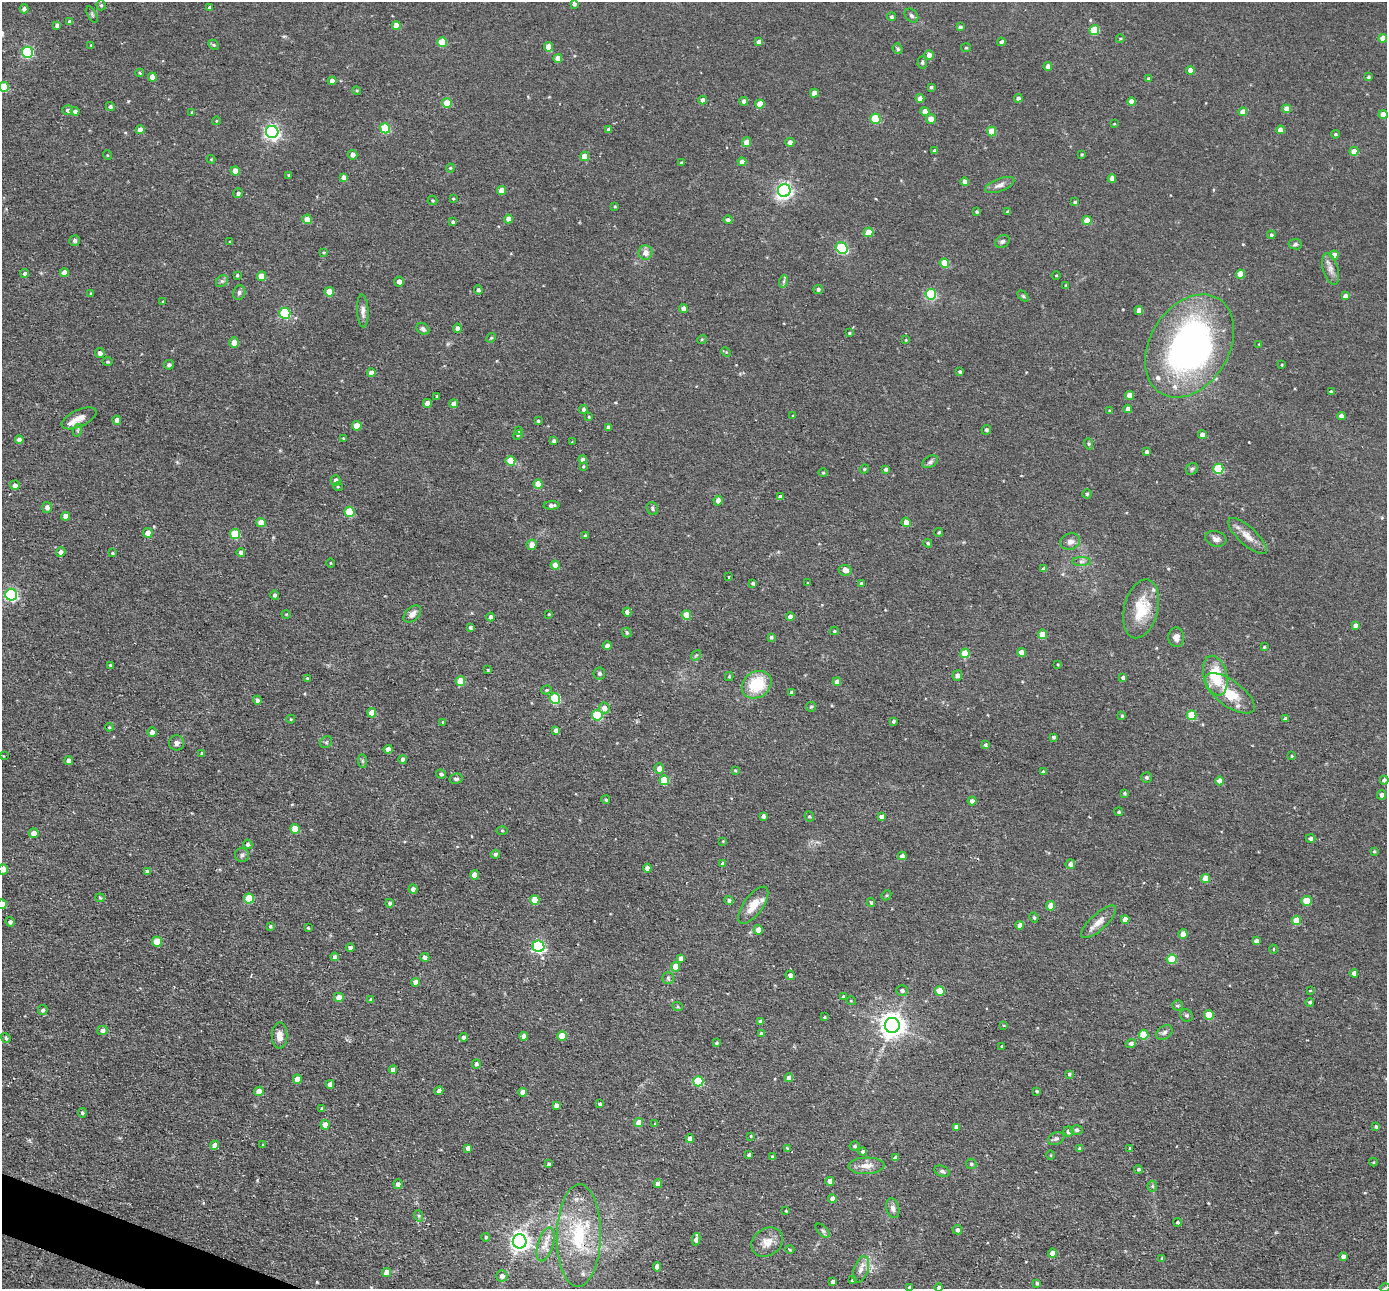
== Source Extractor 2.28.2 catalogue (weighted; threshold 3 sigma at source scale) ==
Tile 7 of 4 x 4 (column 3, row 2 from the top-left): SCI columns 2773-4157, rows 2712-3998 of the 5543 x 5555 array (HDU 1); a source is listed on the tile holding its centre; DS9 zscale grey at full resolution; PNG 1389 x 1291 px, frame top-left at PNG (2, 2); each listed source drawn as its Kron ellipse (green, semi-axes under 4 px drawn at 4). Shown black and unused: <1% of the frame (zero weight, under 2 of 3 exposures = <1% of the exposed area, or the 3 px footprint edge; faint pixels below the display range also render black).
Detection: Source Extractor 2.28.2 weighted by HDU 2 'WHT'; one run over the whole footprint, this tile lists its part. Background 0.0581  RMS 0.0075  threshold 0.0338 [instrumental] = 3 sigma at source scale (4.5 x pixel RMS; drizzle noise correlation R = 1.50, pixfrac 1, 0.05/0.05 arcsec/px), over >= 5 px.
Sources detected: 461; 1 cosmic-ray / hot-pixel residue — neither listed nor drawn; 7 inside a brighter listed object's ellipse — not listed separately; the other 453 listed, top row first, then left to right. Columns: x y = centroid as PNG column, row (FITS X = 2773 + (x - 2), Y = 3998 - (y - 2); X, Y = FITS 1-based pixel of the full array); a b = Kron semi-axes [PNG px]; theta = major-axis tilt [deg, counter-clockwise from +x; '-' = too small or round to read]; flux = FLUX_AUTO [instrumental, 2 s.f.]
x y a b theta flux
574 4 4 3 - 1.8
101 5 5 4 - 1.1
210 8 4 4 - 2.9
24 9 4 4 - 2.8
92 15 9 4 -64 1.2
911 16 8 6 -45 1.7
891 17 4 4 - 1.4
70 22 4 4 - 1.8
57 25 4 4 - 2.3
396 25 4 4 - 8.2
960 27 4 4 - 2
1094 30 5 5 - 31
1383 38 4 4 - 7.9
1120 39 4 3 - 0.6
442 42 5 5 - 20
759 42 4 4 - 3.2
1001 42 4 4 - 2
91 45 3 2 - 0.66
214 45 6 4 -43 1.1
548 47 5 4 - 8.6
966 48 5 4 - 1
898 49 5 4 - 1.4
27 52 5 5 - 70
929 55 5 4 - 4.6
558 58 4 4 - 6.5
922 62 6 4 87 1.4
1048 66 4 4 - 3.7
1190 70 4 4 - 6.7
140 73 4 4 - 0.83
152 77 4 4 - 7
1368 77 4 3 - 1
1148 79 4 3 - 2
332 81 4 4 - 4.2
4 87 5 5 - 26
931 87 4 3 - 1.3
357 90 4 4 - 0.89
814 93 4 4 - 6.6
920 98 4 4 - 5.5
1018 98 4 4 - 2.1
703 100 4 4 - 4.6
744 101 4 4 - 2.9
1132 101 4 4 - 7.5
447 103 5 5 - 20
760 104 4 4 - 11
110 107 4 4 - 1.6
1286 109 4 4 - 6.2
68 110 5 5 - 2.3
75 111 4 4 - 2.1
925 111 4 4 - 7.2
192 112 3 3 - 0.76
1243 112 4 4 - 7.6
1383 114 4 4 - 9.1
875 119 5 5 - 32
931 119 5 4 - 7
216 121 4 3 - 0.59
1114 124 3 2 - 0.6
385 128 5 5 - 33
140 130 4 4 - 4.6
609 130 4 3 - 2.6
1280 130 4 4 - 5.4
272 132 6 6 - 210
992 132 5 4 - 15
1335 134 4 3 - 1
746 142 5 4 - 8
790 142 4 4 - 3.8
934 151 3 3 - 1.9
1354 151 4 4 - 10
1082 154 3 3 - 0.86
107 155 5 3 - 0.67
353 155 5 4 - 3.7
585 156 5 4 - 13
211 159 4 4 - 0.63
681 162 4 3 - 0.63
742 162 4 4 - 6.2
450 168 4 4 - 0.75
235 171 4 4 - 7.8
289 175 4 3 - 0.74
343 177 4 4 - 3
1112 178 4 4 - 4.6
964 182 4 4 - 4.6
1000 185 15 6 21 4.2
501 190 4 4 - 9.5
784 190 6 6 - 210
238 193 5 4 - 1.5
453 199 3 3 - 0.79
432 200 5 5 - 1.1
1075 202 4 3 - 1.4
615 206 4 3 - 0.73
977 212 4 4 - 1
1008 212 4 3 - 2
307 219 4 4 - 9.8
508 219 4 4 - 5.5
728 220 4 4 - 2.2
1087 220 4 4 - 12
453 222 4 4 - 1.3
868 232 5 4 - 12
1271 235 4 4 - 1.3
75 241 5 5 - 2.2
230 242 3 3 - 1.1
1002 242 8 5 31 1.7
1295 244 6 5 - 1.6
842 248 6 5 - 69
324 252 3 3 - 0.75
645 253 7 7 - 5.5
1334 255 4 4 - 6.6
944 263 5 4 - 17
1331 269 16 7 -73 5
64 272 4 4 - 5.1
25 273 4 4 - 1.7
1240 274 4 4 - 13
237 275 4 3 - 1
1056 275 4 3 - 0.59
262 276 5 4 - 14
222 281 6 5 - 1.7
784 281 6 4 71 1.4
399 282 5 4 - 3.4
1066 286 3 3 - 1.2
818 289 5 4 - 1.8
478 290 4 4 - 1.6
239 292 7 6 - 1.9
329 292 5 4 - 14
91 293 4 3 - 0.9
931 294 5 5 - 60
1023 296 6 4 -45 1.1
1345 296 4 4 - 3.7
163 301 4 3 - 0.67
683 308 4 4 - 4.5
1139 310 4 4 - 4.9
363 311 16 5 -87 3.8
285 313 5 5 - 63
457 328 5 4 - 3.1
423 329 7 5 -37 2
849 333 3 3 - 0.83
491 338 5 4 - 0.82
702 339 5 3 - 0.72
906 340 4 4 - 0.66
234 342 5 5 - 5.9
1259 344 3 3 - 0.52
1190 346 55 39 58 290
726 352 5 4 - 0.78
100 353 5 5 - 2.9
107 362 5 4 - 1.1
169 365 5 4 - 1.7
1282 365 3 2 - 0.67
960 372 4 3 - 1.2
371 373 4 4 - 4.2
1331 392 4 3 - 2
1129 395 4 4 - 9.1
437 396 3 3 - 0.72
427 403 4 4 - 5.3
454 404 4 4 - 5.3
583 409 4 4 - 1.6
1128 409 4 4 - 4.5
1109 411 4 3 - 0.8
793 415 3 2 - 0.51
1341 416 4 4 - 4.6
589 417 4 3 - 0.74
79 418 19 8 25 6.8
117 420 4 4 - 4.9
538 421 4 3 - 1.1
357 426 5 4 - 9.1
608 427 4 3 - 1.7
78 430 6 4 72 1.2
986 430 5 4 - 1.4
519 431 4 4 - 0.99
518 435 5 4 - 0.95
1202 435 4 4 - 4.9
343 438 4 3 - 0.7
19 440 4 4 - 3.3
554 441 4 4 - 1.5
572 442 3 2 - 0.49
1089 444 6 3 -71 0.95
1146 452 3 3 - 1.9
583 460 4 4 - 3
510 461 5 5 - 15
930 462 8 5 33 2
583 466 4 3 - 0.79
864 469 4 4 - 0.85
885 469 4 4 - 1.4
1192 469 6 5 - 1.4
1218 469 5 5 - 42
823 472 5 3 - 0.73
335 480 5 5 - 3.1
538 484 5 4 - 12
15 485 5 4 - 2.8
338 487 5 3 - 0.67
1087 494 4 4 - 1.3
780 497 4 4 - 3.5
718 501 5 4 - 4.1
552 505 8 4 4 2
47 507 5 5 - 3.2
652 508 6 5 - 1.7
349 512 5 5 - 35
66 516 4 4 - 6
261 522 5 4 - 8.3
906 522 4 4 - 6.5
939 532 5 4 - 1.2
148 533 5 5 - 6.5
235 534 5 5 - 27
585 536 3 3 - 1.2
1247 536 25 9 -42 8.4
1216 539 11 7 -16 3.4
1070 542 10 8 17 3.6
928 543 4 4 - 1.2
532 545 5 5 - 5
61 552 5 4 - 3
241 552 4 4 - 2.6
112 553 4 3 - 0.96
1081 561 9 4 0 2
331 563 5 3 - 0.56
555 565 4 4 - 7.9
1044 569 4 4 - 2.9
845 570 6 5 - 4.3
729 577 3 2 - 0.85
753 583 4 3 - 1.8
808 583 3 3 - 0.63
861 584 4 3 - 2.5
11 595 6 6 - 120
275 595 5 4 - 2
1141 609 30 17 76 27
627 612 4 4 - 2.9
286 614 4 3 - 0.63
412 614 10 6 43 4.1
549 614 4 3 - 0.75
686 615 5 4 - 13
491 617 4 4 - 2
790 617 4 4 - 3.6
1355 625 4 4 - 2.9
470 627 4 3 - 1.4
834 631 4 3 - 1
627 633 5 4 - 1.4
1042 634 4 4 - 13
771 637 4 4 - 1.3
1176 637 10 8 -85 4
607 646 4 4 - 3.4
1264 647 3 3 - 0.79
1021 652 4 4 - 8.3
965 653 5 4 - 19
696 655 6 4 53 1.2
1058 664 3 2 - 0.61
110 665 4 3 - 0.72
488 670 4 3 - 0.53
599 673 6 6 - 1.6
957 675 5 4 - 3.2
1215 676 20 11 -75 27
729 677 4 4 - 0.88
1123 677 4 3 - 1.9
307 678 4 3 - 0.76
460 681 5 4 - 15
837 682 4 4 - 6.1
757 685 16 13 33 32
547 690 5 4 - 0.96
792 693 4 4 - 2.5
1230 693 29 13 -36 21
555 699 5 5 - 49
257 700 4 4 - 2.4
811 707 5 5 - 0.95
604 708 5 5 - 5.6
372 713 4 4 - 8.5
597 715 5 5 - 39
1191 715 5 4 - 25
1122 716 4 3 - 1.3
291 719 4 4 - 0.72
1285 719 4 3 - 2
893 721 4 3 - 1.3
443 722 3 3 - 1.2
109 727 4 4 - 0.84
556 730 4 4 - 2.6
152 732 4 4 - 3.9
1053 737 3 3 - 1.4
326 742 6 5 - 1.4
177 743 7 7 - 2.9
985 745 4 4 - 1.3
388 749 4 4 - 5.1
202 753 4 4 - 1
3 756 3 2 - 0.53
1292 756 3 3 - 0.74
403 759 4 4 - 2.4
69 761 4 4 - 4.3
362 761 7 4 -89 1.2
659 769 5 4 - 5
735 770 3 3 - 0.8
1043 772 3 3 - 1.3
441 774 5 4 - 1.9
1146 777 5 5 - 1.2
456 779 6 5 - 1.8
664 780 5 5 - 23
1384 780 4 4 - 2.1
1220 781 4 4 - 7.1
1124 793 3 3 - 1.2
1382 795 5 4 - 2.9
606 800 4 3 - 1.3
972 801 4 4 - 3.2
1119 812 4 4 - 1.1
763 816 4 4 - 2.4
809 816 5 5 - 1.2
881 816 4 4 - 3.3
295 829 5 5 - 19
502 830 5 3 - 0.78
34 833 5 5 - 5.5
1311 838 5 4 - 2.7
723 841 4 3 - 0.64
248 844 5 4 - 1.8
1374 851 3 3 - 0.8
495 854 4 4 - 1.6
242 855 7 7 - 2.1
902 856 4 4 - 3.7
723 863 4 4 - 1.6
1070 864 5 5 - 4.8
647 868 4 4 - 4.3
3 869 5 5 - 5.2
147 871 4 3 - 2.2
474 875 4 4 - 6.7
1205 878 4 4 - 13
413 889 4 4 - 2.5
886 895 5 4 - 0.98
100 898 4 4 - 0.81
249 899 5 5 - 23
535 900 5 4 - 16
729 900 4 4 - 1.8
1307 901 5 5 - 13
871 902 5 4 - 1.3
390 903 4 4 - 1.8
2 904 5 5 - 12
753 905 22 9 54 12
1051 906 4 4 - 8.6
1034 917 5 3 - 1.1
1125 919 4 4 - 7.9
1297 920 4 4 - 13
10 922 5 4 - 2.1
1099 922 22 8 42 7.1
1020 925 4 4 - 5.1
270 926 4 3 - 0.96
308 928 3 2 - 0.8
758 930 5 4 - 5
1183 934 4 4 - 7.4
1256 941 4 4 - 3.1
157 942 5 5 - 17
538 946 6 5 - 120
350 947 4 4 - 1.8
1273 949 4 3 - 0.62
335 957 4 4 - 2.6
425 957 4 4 - 2.6
681 958 4 4 - 2.9
1172 959 5 5 - 23
676 967 5 4 - 10
1354 973 4 4 - 4.5
790 975 5 4 - 3.2
668 978 6 5 - 1.4
416 982 4 4 - 6
902 990 6 5 - 2
940 991 5 5 - 20
1310 991 4 2 - 0.6
339 997 5 4 - 7.6
844 997 4 3 - 1.2
371 1000 4 4 - 1.8
851 1001 5 3 - 0.58
1310 1002 4 4 - 1.5
1177 1005 5 5 - 1.3
678 1007 5 3 - 0.85
43 1010 5 4 - 1.9
1186 1015 6 6 - 1.5
1209 1015 5 4 - 22
824 1017 3 3 - 0.8
761 1022 4 4 - 4.3
892 1025 7 7 - 730
1003 1025 4 3 - 0.63
102 1030 5 4 - 2.6
1164 1032 9 6 34 2.2
761 1034 4 4 - 2.9
1144 1035 5 5 - 25
280 1036 13 8 89 5.7
524 1036 4 4 - 4.6
562 1036 5 4 - 13
463 1037 4 4 - 2.4
6 1038 5 4 - 1.4
716 1043 4 3 - 1
1131 1043 5 4 - 2.4
1002 1046 3 2 - 0.65
476 1064 5 4 - 1.8
393 1070 4 4 - 4.8
1069 1074 4 4 - 1.3
789 1078 4 4 - 4.7
297 1079 4 4 - 8.7
698 1081 5 5 - 42
330 1084 4 4 - 4.1
259 1091 5 4 - 6.3
439 1091 4 4 - 2.8
1037 1091 4 3 - 0.88
523 1092 4 4 - 6.1
600 1104 4 3 - 1.5
556 1105 4 4 - 2.7
322 1108 3 3 - 0.96
82 1113 4 4 - 1.3
639 1123 4 4 - 9.8
655 1124 4 4 - 0.96
325 1125 5 4 - 8.3
956 1127 4 4 - 4.3
1376 1127 3 3 - 1.4
1077 1130 6 4 -1 1.3
1068 1131 5 5 - 3.7
751 1136 4 3 - 0.84
690 1139 4 4 - 5.6
1056 1139 8 6 24 1.9
263 1144 4 2 - 0.48
215 1145 4 4 - 6
855 1146 5 4 - 1.5
468 1148 4 4 - 2.9
787 1148 4 3 - 0.92
1130 1148 3 3 - 1.2
1080 1149 4 4 - 1.9
863 1151 4 4 - 1.3
749 1155 4 4 - 2.2
1051 1155 5 3 - 0.68
772 1157 4 3 - 1.2
895 1158 4 4 - 2.3
1373 1162 4 4 - 0.69
549 1164 3 3 - 1.4
971 1164 5 5 - 1.3
866 1166 18 8 2 7.1
1138 1169 4 4 - 1.3
942 1171 8 5 -22 1.9
830 1181 4 4 - 5.5
398 1184 4 4 - 2.5
658 1184 4 4 - 5.3
1152 1186 5 5 - 1.3
832 1198 4 4 - 3.8
893 1208 10 6 -76 3.1
786 1211 3 2 - 0.61
419 1216 6 3 -71 0.95
1178 1222 4 4 - 1.6
957 1230 5 4 - 2.4
823 1231 9 4 -45 1.5
579 1236 51 22 89 55
486 1237 4 4 - 1.2
696 1239 6 4 81 4.1
520 1241 7 7 - 370
767 1242 17 13 34 8.7
545 1244 17 7 73 7.7
790 1249 4 3 - 0.82
1052 1253 4 4 - 7.7
1343 1256 4 4 - 3.6
1162 1258 3 3 - 0.7
657 1267 4 4 - 5.2
861 1269 14 7 71 4.8
387 1273 4 4 - 7.4
502 1276 5 5 - 3.5
853 1280 4 3 - 1.9
833 1281 4 3 - 2.6
1037 1283 4 4 - 1.4
910 1287 4 3 - 1.5
939 1287 4 4 - 1.7
1385 1288 5 3 - 0.64
Overlapping masked pixels (flux is a lower limit): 1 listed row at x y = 579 1236
Isophote crosses this tile's border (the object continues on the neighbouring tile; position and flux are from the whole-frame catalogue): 5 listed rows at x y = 4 87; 3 869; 2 904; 910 1287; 939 1287